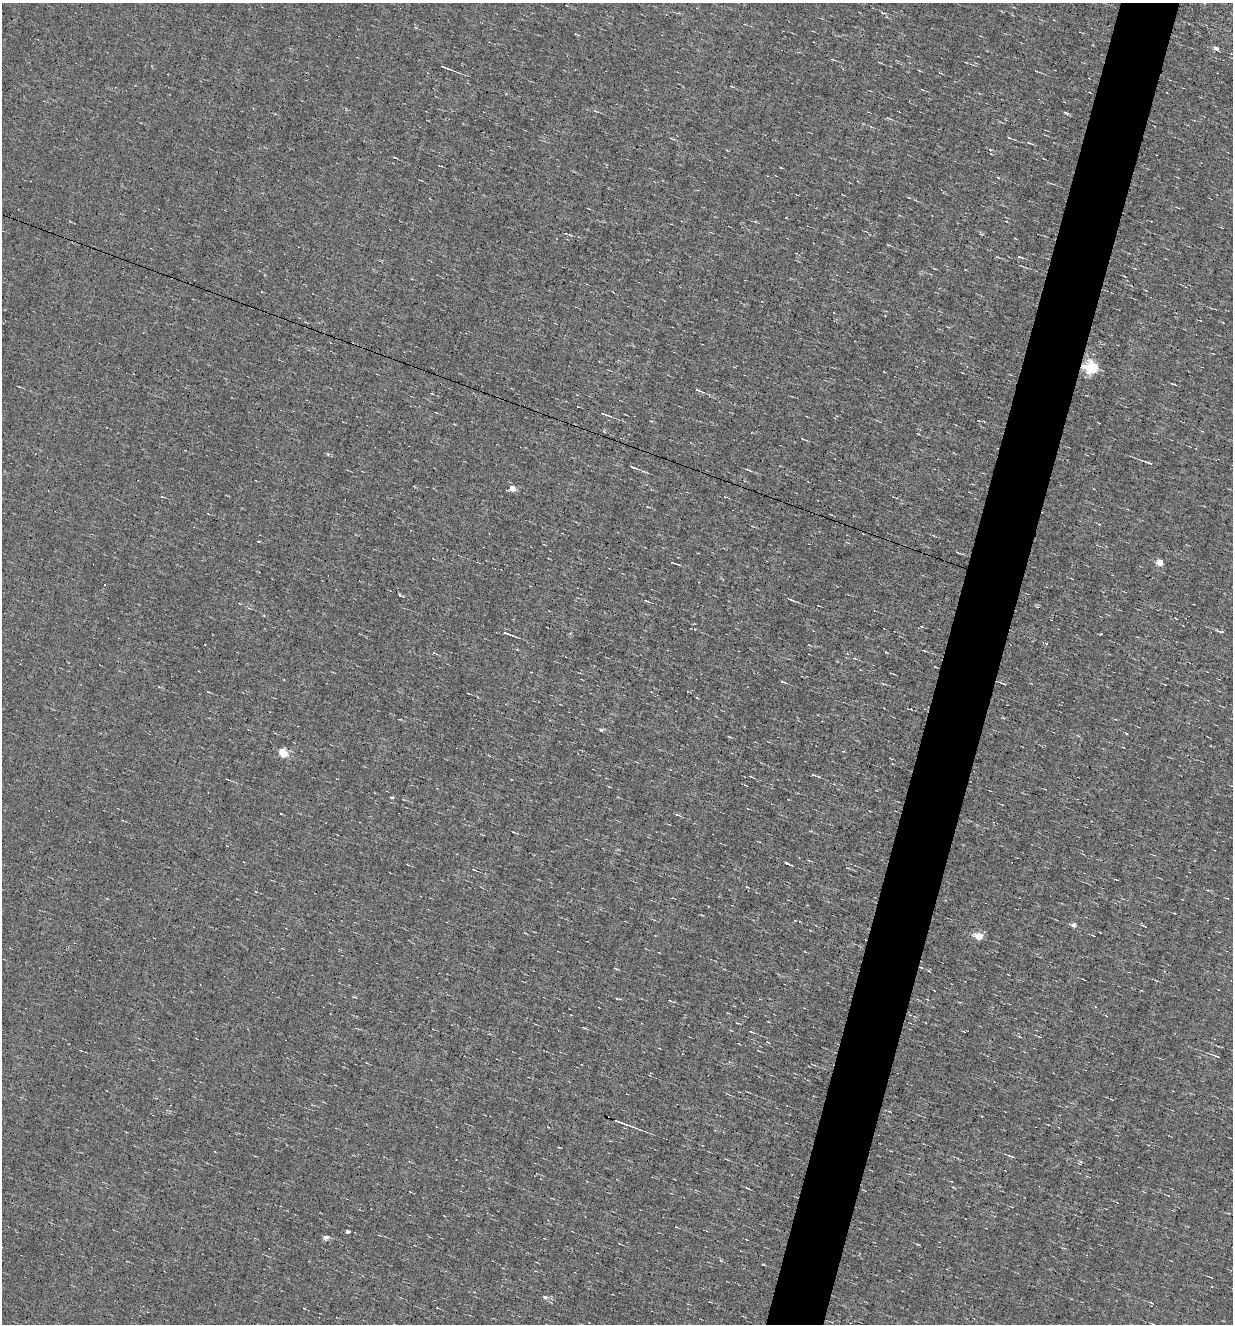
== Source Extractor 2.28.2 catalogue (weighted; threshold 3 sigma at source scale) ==
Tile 10 of 4 x 4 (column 2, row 3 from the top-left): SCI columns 1484-2714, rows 1323-2644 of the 5302 x 5287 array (HDU 1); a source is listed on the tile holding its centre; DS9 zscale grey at full resolution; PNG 1235 x 1326 px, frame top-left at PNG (2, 3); no overlay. Shown black and unused: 5% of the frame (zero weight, under 4 of 8 exposures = <1% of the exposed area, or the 3 px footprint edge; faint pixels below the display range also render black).
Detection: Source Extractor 2.28.2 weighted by HDU 2 'WHT'; one run over the whole footprint, this tile lists its part. Background 0.00382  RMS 0.031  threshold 0.127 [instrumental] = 3 sigma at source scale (4.09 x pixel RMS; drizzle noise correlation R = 1.36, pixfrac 0.8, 0.05/0.05 arcsec/px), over >= 5 px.
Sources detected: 91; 15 cosmic-ray / hot-pixel residue — not listed; the other 76 listed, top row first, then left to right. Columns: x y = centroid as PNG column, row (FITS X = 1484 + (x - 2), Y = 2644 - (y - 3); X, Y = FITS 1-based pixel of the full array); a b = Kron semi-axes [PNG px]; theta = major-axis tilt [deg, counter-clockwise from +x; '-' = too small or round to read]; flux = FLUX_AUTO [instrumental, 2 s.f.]
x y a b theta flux
415 27 6 2 -19 2.7
1216 49 5 4 - 12
832 59 6 3 -19 2.7
445 68 11 2 -20 8.5
918 70 6 2 -20 2.3
1036 71 3 2 - 2.3
731 86 5 3 - 2.3
595 111 5 4 - 3
1066 113 7 4 -33 4.3
888 118 6 4 -29 4
1009 138 5 3 - 3.2
1028 143 8 3 -11 4.7
439 166 4 2 - 2.3
1019 256 4 3 - 15
997 257 5 3 - 2.6
1125 276 4 2 - 2.1
1092 368 6 6 - 460
1174 384 5 2 - 3.1
18 386 6 2 -20 2.6
698 390 8 3 -19 6.1
604 414 12 3 -21 9.3
978 420 4 2 - 1.3
1202 431 4 3 - 2.5
328 454 6 5 - 4
1148 462 8 3 -20 4.9
633 467 10 3 -17 7.6
747 470 8 2 -19 4.2
512 488 5 4 - 35
163 497 5 3 - 2.5
725 497 4 2 - 2.1
957 552 5 3 - 2.6
1160 562 5 4 - 48
105 584 2 2 - 1.9
790 599 11 3 -23 5.8
646 601 6 3 -25 3.7
818 605 3 2 - 2.2
1220 631 13 3 -17 6.6
506 633 10 4 -17 11
924 651 5 2 - 2.7
855 658 6 4 -19 3.8
781 681 4 2 - 7.7
1003 684 8 3 -21 4.7
601 730 4 3 - 7.7
282 753 5 5 - 98
813 775 4 2 - 3.8
392 797 4 3 - 3.5
1002 805 4 2 - 1.9
281 814 3 2 - 2.4
677 815 8 3 -19 4.5
787 863 8 3 -45 5
474 870 4 2 - 2.5
1117 880 4 2 - 1.7
747 887 3 3 - 2.1
1208 890 4 3 - 3.7
1074 925 5 4 - 13
1145 926 5 2 - 2.6
979 937 6 5 - 81
921 967 4 3 - 2.8
615 968 6 3 -21 3.1
669 1000 6 3 -19 3.2
584 1028 8 2 -16 3.3
751 1032 5 3 - 3.4
1039 1037 5 3 - 2.3
1217 1056 11 3 -23 5.9
623 1123 26 3 -20 20
1012 1156 9 3 -20 5.7
1080 1163 9 3 78 4.2
951 1181 4 2 - 1.8
347 1232 4 3 - 8.8
326 1237 5 4 - 15
763 1264 4 2 - 2.4
1211 1277 4 2 - 2
545 1297 5 4 - 9.5
710 1302 4 2 - 2.1
1152 1303 6 3 -30 3.3
304 1308 3 2 - 1.6
Overlapping masked pixels (flux is a lower limit): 2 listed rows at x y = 1092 368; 921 967
Unlisted compact peaks at least as high as the median listed source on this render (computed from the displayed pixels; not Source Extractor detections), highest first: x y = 258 541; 998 177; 394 157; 917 1244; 929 971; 1126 733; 953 1187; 819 777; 721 1261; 918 434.